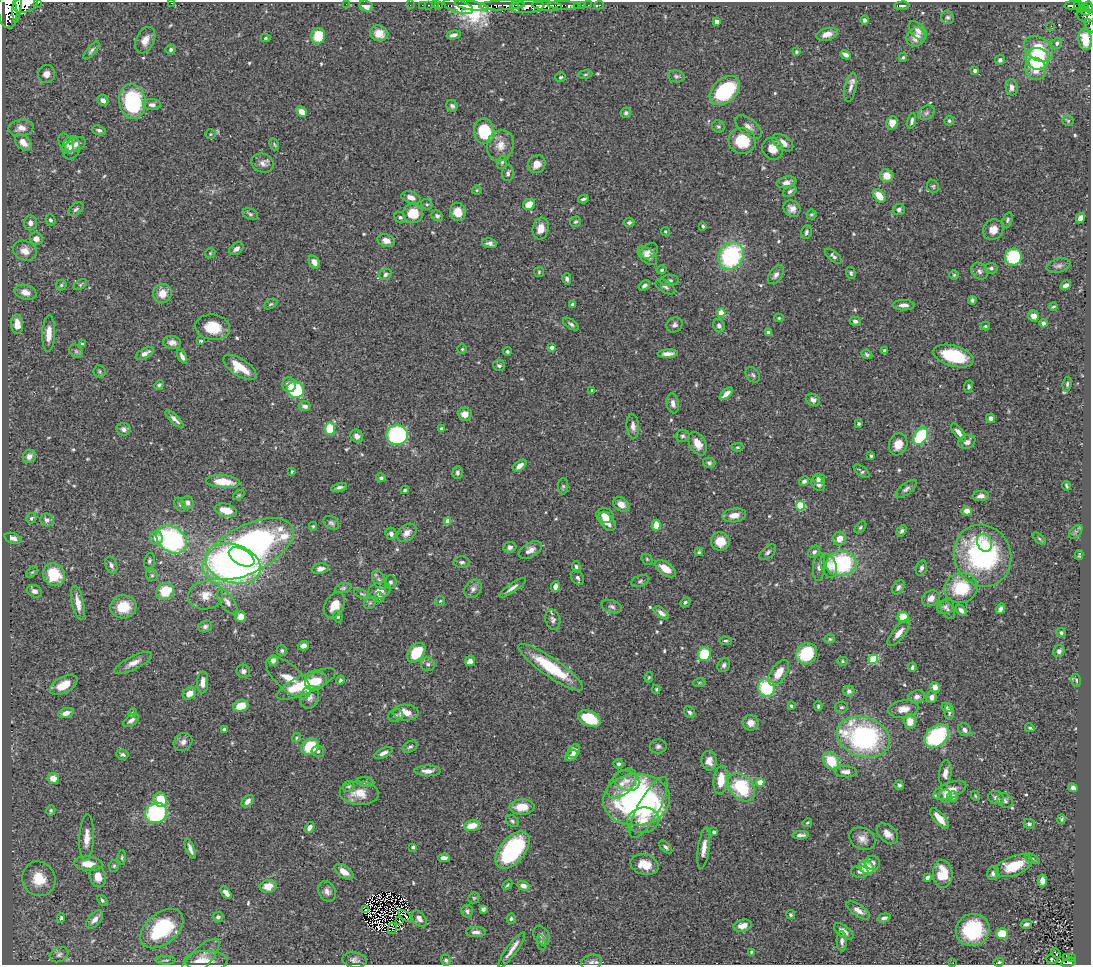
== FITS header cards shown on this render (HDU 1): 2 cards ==
NAXIS1  =                 1089
NAXIS2  =                  963

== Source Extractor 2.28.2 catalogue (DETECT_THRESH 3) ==
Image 1089 x 963 px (HDU 1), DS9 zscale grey, 1 PNG px = 1 image px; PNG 1093 x 967 px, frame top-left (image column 1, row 963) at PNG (2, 2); each listed source drawn as its Kron ellipse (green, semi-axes under 4 px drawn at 4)
Background 0.502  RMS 0.025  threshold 0.0752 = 3 sigma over >= 5 px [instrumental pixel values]
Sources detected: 578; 1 with non-positive FLUX_AUTO (blend fragments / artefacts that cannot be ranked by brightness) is neither listed nor drawn; of the other 577, the 500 brightest by FLUX_AUTO listed and drawn (77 fainter detections omitted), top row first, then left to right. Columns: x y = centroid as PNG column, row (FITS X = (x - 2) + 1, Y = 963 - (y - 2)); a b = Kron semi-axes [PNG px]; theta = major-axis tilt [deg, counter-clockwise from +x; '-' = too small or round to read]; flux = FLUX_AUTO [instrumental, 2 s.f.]
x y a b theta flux
38 3 3 2 - 100
171 3 3 2 - 3.1
25 4 13 8 21 1800
346 4 2 2 - 10
410 5 2 2 - 8.3
422 5 2 2 - 10
428 5 3 2 - 6.8
435 5 2 2 - 7.4
502 5 23 5 2 770
516 5 3 3 - 50000
564 5 16 3 -2 350
578 5 3 3 - 24
582 5 2 2 - 2.7
588 5 2 2 - 8.1
599 5 5 2 - 13
366 6 7 5 -19 13
439 6 3 2 - 19
458 6 15 6 -18 1400
471 6 17 4 -9 1800
547 6 15 4 -4 1200
902 6 7 3 2 3.7
1072 6 8 3 3 190
1079 6 7 3 -64 94
17 7 16 4 84 1400
527 7 17 6 4 1300
1089 7 6 3 -72 370
1085 8 3 3 - 33
7 11 17 9 -85 2800
1085 11 4 3 - 85
1086 15 9 7 -22 290
948 17 7 6 - 4.1
864 20 4 4 - 3.4
717 22 4 4 - 21
1090 25 7 3 -64 20
1051 26 3 2 - 2.9
918 31 11 6 -46 9.7
379 33 9 8 - 22
827 34 11 6 14 13
453 35 7 4 11 6.3
318 36 8 7 - 50
916 37 10 9 - 19
265 38 5 4 - 2.6
1085 39 11 6 -83 40
145 40 14 9 65 16
1057 43 6 5 - 4.3
171 49 5 5 - 4.1
1038 49 15 11 -34 48
91 50 11 4 50 4.4
796 52 4 3 - 3
845 55 6 4 -28 7.2
903 57 5 3 - 2.4
1037 59 11 10 - 120
1000 60 5 5 - 5.5
1036 69 11 10 - 25
975 70 4 3 - 4.7
46 74 9 8 - 16
585 74 7 3 9 2.3
676 76 8 6 -9 4.2
561 77 5 5 - 3.2
850 87 15 6 77 9.8
1012 87 8 6 -85 9.2
725 90 17 11 41 160
103 100 6 5 - 8.4
132 101 17 13 -81 170
152 105 9 5 -1 6.8
452 106 6 5 - 4.3
301 112 5 4 - 14
626 113 5 5 - 3.7
926 113 9 6 33 5.7
912 121 8 4 79 4.7
949 121 5 5 - 3.1
1068 121 5 5 - 2.5
892 123 7 6 - 14
718 126 6 6 - 3.3
748 127 16 8 -38 11
21 128 12 8 8 11
99 130 7 4 -19 4.5
484 131 12 10 -87 81
210 134 5 4 - 2.1
742 141 13 13 - 57
23 142 10 6 -44 16
66 143 10 6 -62 7
783 143 12 7 -33 13
75 144 11 6 23 9.3
274 144 6 3 -61 2.4
500 145 16 13 73 22
71 148 11 9 80 13
773 149 11 10 - 18
502 162 7 5 74 3.1
263 163 11 9 -23 9.7
537 164 9 8 - 17
508 173 8 6 83 4.6
887 176 7 6 - 23
786 182 10 5 12 9.5
933 186 7 6 - 3
477 190 5 5 - 2.6
790 191 7 4 33 4.1
879 196 8 5 -50 27
411 198 10 6 -18 11
583 199 5 3 - 3.3
427 204 6 5 - 2.3
529 204 6 5 - 22
76 209 9 5 38 4.2
792 209 9 7 -38 10
899 209 6 5 - 4.6
458 212 9 8 - 22
413 213 10 9 - 42
250 214 8 5 -21 3.6
811 214 5 5 - 2.6
437 216 6 5 - 4.6
400 217 6 5 - 3.6
1080 218 5 4 - 9.2
50 220 6 5 - 3.5
1008 220 7 5 69 3.5
575 222 6 5 - 3
629 222 5 4 - 3.8
30 223 7 6 - 7.3
703 226 4 4 - 2.5
541 229 11 8 78 15
993 230 11 9 46 15
665 231 4 4 - 2.3
806 232 7 5 75 3.9
36 239 6 6 - 11
386 240 9 6 -18 11
490 243 7 4 -8 5.6
236 249 8 5 36 7.7
25 251 12 9 -23 16
649 251 9 6 33 6.3
210 253 5 4 - 2.2
647 256 11 6 -43 12
731 256 14 12 55 210
833 256 10 5 -39 4.6
1013 257 8 8 - 100
314 262 7 5 -57 12
1059 266 12 7 16 6.5
991 268 6 5 - 3.7
662 270 5 4 - 2.7
979 271 9 7 -46 6.3
539 272 5 5 - 2.2
851 273 6 4 -73 3
385 274 6 5 - 4.5
776 275 11 6 54 8.1
954 275 5 5 - 2.3
567 279 6 4 -77 4.3
669 281 9 5 4 5.7
61 285 5 5 - 2.4
80 285 7 4 33 2.6
644 285 6 4 36 4.6
1066 285 5 4 - 6.5
665 287 11 6 -31 5.7
25 292 11 7 -17 16
162 293 9 9 - 20
972 300 4 4 - 4
271 304 7 4 26 2.7
573 305 4 4 - 5
903 305 11 5 1 9.4
1053 307 4 3 - 2.3
721 313 4 4 - 37
1034 316 6 5 - 12
779 318 5 4 - 2.3
855 321 5 4 - 5.8
1043 323 4 4 - 6.4
17 324 10 6 -87 22
571 324 9 4 -34 4.5
675 325 8 7 - 5.8
719 326 7 5 -64 6.5
985 326 4 4 - 2.5
213 327 17 12 -7 47
768 332 4 3 - 7.3
49 334 18 6 87 22
201 341 4 3 - 2.3
172 342 9 6 -8 9.6
82 344 3 3 - 2.7
552 347 4 3 - 8.6
462 349 4 4 - 2.4
76 351 7 5 -45 3.9
507 351 4 4 - 2.7
885 351 4 3 - 5.6
145 354 10 5 28 11
668 354 10 4 3 9.3
867 354 6 4 -24 3.3
182 356 7 4 -62 6.2
954 356 21 10 -17 100
499 366 6 5 - 4.5
240 367 19 8 -34 38
100 371 6 6 - 2.8
753 375 8 6 -53 4
1067 384 7 4 82 3.2
159 385 5 4 - 3.1
289 385 7 7 - 11
968 386 6 4 82 3
295 390 8 8 - 100
592 390 4 3 - 2.5
726 394 8 4 40 12
813 400 7 5 -25 6.5
673 403 10 6 -80 7.9
305 406 6 5 - 7.6
465 414 7 6 - 15
991 418 4 4 - 7.7
174 419 12 4 -43 7.7
859 424 4 3 - 2.9
633 426 12 6 -85 9.4
123 429 7 6 - 7
330 429 6 5 - 54
441 429 4 4 - 3.9
959 432 11 4 -52 11
397 435 10 10 - 210
357 436 7 6 - 8.5
683 436 7 6 - 4
921 436 9 6 56 140
967 442 8 6 20 8.9
698 444 12 8 -61 19
898 444 11 9 71 22
737 447 6 4 0 2.4
29 456 7 6 - 11
871 456 3 3 - 2.7
709 463 6 5 - 3.7
520 466 8 4 36 11
862 471 9 4 -38 3.6
292 472 3 2 - 2.1
457 472 6 5 - 4.7
381 478 5 4 - 3.5
819 479 6 5 - 6.3
804 481 5 4 - 5.3
223 482 17 6 -5 38
818 483 8 6 -57 9.1
563 486 8 5 90 3.3
1066 486 5 3 - 2.7
339 487 8 4 13 4.8
906 489 12 5 37 6
405 490 4 3 - 2.8
239 495 6 4 36 2.2
981 496 8 5 4 7.8
188 503 6 6 - 7.2
621 504 9 6 -34 15
180 505 7 5 -62 3.5
800 506 5 4 - 83
226 510 11 6 -15 26
967 511 5 4 - 10
605 515 9 7 -15 13
734 515 12 7 7 16
31 518 5 5 - 3.4
47 520 7 6 - 6
448 521 4 4 - 21
607 521 11 6 -51 19
331 523 8 6 -34 4.4
656 525 5 4 - 32
313 526 4 3 - 2.1
860 527 7 4 46 3
902 531 6 4 58 4.2
1076 532 8 5 45 4
407 533 11 7 42 14
391 534 6 5 - 6.4
13 538 9 5 -19 9.1
156 538 7 6 - 15
172 539 17 12 -37 300
840 539 7 6 - 16
1039 539 8 4 -40 2.8
720 541 9 9 - 27
985 543 9 7 -64 9.7
510 547 6 5 - 5.6
248 549 50 23 27 760
530 550 13 7 29 11
699 552 4 3 - 2.5
768 552 10 5 40 5.1
814 552 7 5 47 4.7
1079 555 5 2 - 2.2
982 556 31 28 -68 250
242 557 14 7 -29 230
647 559 6 5 - 2.4
149 561 8 5 75 3.9
462 562 8 5 -3 4.8
233 564 28 19 -18 740
841 564 15 12 5 180
111 565 9 5 -70 5.7
829 566 12 7 -72 13
576 567 6 4 -73 4.1
819 567 14 6 84 7.9
921 568 8 5 74 4.3
320 569 8 5 9 9.3
665 569 12 6 -35 22
32 572 7 4 43 2.4
54 574 12 10 -49 61
152 575 6 5 - 2.8
577 578 8 6 -57 5.8
379 580 10 6 -60 6
640 581 9 5 17 4.2
390 582 7 6 - 4
555 587 5 4 - 10
898 587 8 5 53 5.9
343 588 8 5 15 3.4
512 588 16 4 35 7.8
961 588 17 15 11 74
473 589 10 7 51 7.8
34 591 8 6 -21 7.2
165 591 9 8 - 49
379 591 11 8 18 15
362 594 9 4 -21 2.8
205 595 17 14 9 24
380 597 5 4 - 3.7
931 598 9 7 34 12
440 601 5 5 - 2.3
227 602 14 7 -54 10
685 602 6 4 45 3.3
78 603 17 6 -79 19
370 603 6 5 - 3.2
334 605 13 9 60 24
123 607 13 11 7 39
612 607 10 6 -17 5.4
945 607 9 7 30 5.5
1000 609 5 4 - 5.8
948 610 10 6 -62 5.6
961 610 6 4 -48 6.3
661 613 9 5 -37 8.3
241 617 5 5 - 18
338 617 6 4 -78 2.7
903 617 6 5 - 35
553 620 10 7 -76 6.9
205 627 7 5 15 5.2
899 633 16 6 51 15
1061 633 5 4 - 3.6
830 639 5 4 - 2.7
725 641 6 4 -5 2.9
303 646 5 4 - 7.7
282 651 5 5 - 3
1059 651 6 5 - 5.5
416 653 11 7 51 63
704 654 7 6 - 63
807 654 11 10 - 85
873 659 5 4 - 93
273 660 5 4 - 7.2
470 661 5 5 - 8.3
843 661 5 4 - 2.2
133 663 20 7 26 14
428 664 7 6 - 5.4
724 665 7 6 - 5.3
551 667 39 9 -34 93
912 667 4 3 - 3.6
243 671 7 6 - 5.8
779 673 14 7 56 27
649 677 5 4 - 2.1
288 678 28 12 -42 37
340 680 5 4 - 3.5
1076 680 7 4 -78 3.4
316 681 11 8 24 26
203 682 11 5 88 13
699 683 6 4 19 2.3
306 684 32 9 24 87
64 685 15 8 29 30
935 687 5 5 - 10
766 688 9 8 - 110
656 689 4 3 - 2.1
849 691 5 5 - 5.2
189 693 7 6 - 17
310 697 11 9 72 11
917 697 8 6 13 7.5
932 697 6 5 - 7.9
241 706 8 5 16 34
791 706 3 3 - 3.3
818 706 5 3 - 2.6
841 707 6 5 - 3.2
947 707 5 4 - 2.3
903 709 15 8 9 18
949 711 8 4 -86 5.5
690 712 6 5 - 4.6
66 713 8 5 16 11
132 713 4 4 - 2.8
406 713 13 8 -1 23
396 716 7 6 - 4.4
589 718 12 7 -24 71
131 720 9 5 36 7
910 721 7 6 - 20
750 723 8 8 - 13
1030 728 5 3 - 2.8
224 729 4 3 - 4.6
965 730 7 6 - 6.4
937 736 14 10 39 150
863 737 27 19 -18 320
296 738 5 4 - 2.6
183 742 10 8 37 8.4
658 746 8 7 - 5.5
310 747 9 7 34 70
410 747 8 5 30 4
318 751 6 5 - 4.6
574 751 7 5 63 16
383 753 10 4 25 8.4
122 754 6 5 - 4.1
572 755 7 5 35 6.8
709 761 10 7 -86 15
831 761 9 7 -50 51
618 764 5 5 - 4.6
428 771 13 5 0 11
846 772 11 5 -3 10
945 773 13 6 83 13
53 778 6 5 - 18
721 780 14 7 84 35
626 781 13 9 -22 14
366 782 9 5 -5 4.1
760 782 4 4 - 28
622 784 18 10 46 21
899 785 5 4 - 4.2
349 786 6 5 - 3.5
741 787 16 11 -47 110
1073 788 4 4 - 8.8
950 790 17 8 21 25
359 793 19 11 -2 29
946 796 6 6 - 7.1
952 796 5 5 - 9.2
975 796 5 4 - 2.1
996 798 8 6 -13 6
160 800 7 6 - 41
636 800 33 25 5 440
248 801 7 5 48 9.5
1005 801 8 7 - 5.1
522 807 12 7 3 32
649 808 34 10 61 71
51 810 5 4 - 3
156 813 11 10 - 190
940 818 13 5 -48 25
1062 819 5 4 - 2.7
643 820 16 13 9 31
512 821 7 5 -43 3.8
807 823 5 4 - 2.4
1029 824 6 5 - 3.9
472 826 8 5 14 31
309 828 6 4 55 6.8
714 832 4 4 - 4.1
887 834 12 8 -43 14
801 835 8 3 3 6.7
87 838 23 7 87 19
862 839 14 10 -29 13
413 847 4 3 - 3.6
666 847 8 4 -45 3.8
704 848 21 6 82 17
190 849 10 4 -69 8.1
512 850 22 12 50 180
122 858 7 4 89 3
444 858 6 4 1 8
1032 859 8 4 -25 3.4
873 863 7 7 - 6.3
88 864 14 7 -5 22
644 865 14 10 -15 29
114 866 6 5 - 2.7
1014 866 19 9 20 54
867 867 8 6 -28 44
344 872 11 6 -34 17
860 872 9 6 -4 5.6
993 873 7 6 - 6.8
943 874 14 10 -87 43
98 877 11 8 -74 20
927 877 4 3 - 4.6
39 879 17 16 - 42
1042 881 6 4 85 10
507 885 6 3 48 2.1
268 886 8 6 11 19
523 886 6 4 -17 11
327 891 11 8 -58 8.7
226 893 7 4 -51 9.8
474 898 6 5 - 2.3
102 900 6 4 -52 3.3
366 909 3 2 - 2.6
483 909 4 4 - 5.8
858 910 14 5 -34 11
467 911 6 5 - 4.5
791 915 5 4 - 2.9
405 916 8 3 -39 4.3
218 917 5 5 - 4.7
61 918 5 3 - 3.2
884 918 6 4 17 5.9
419 919 9 6 -51 8
511 919 5 4 - 3
95 920 11 6 48 9.9
400 921 2 2 - 2.3
1026 924 6 4 13 4.6
743 926 9 6 14 15
392 928 6 2 84 2.3
162 929 24 15 39 110
973 930 17 16 - 130
844 931 11 5 -37 10
476 932 10 5 -3 8
1002 934 6 5 - 45
542 936 10 7 -56 6.6
842 941 10 5 -89 6.7
541 943 7 3 -81 2.8
512 950 21 5 54 14
751 952 3 3 - 2.3
1056 953 6 3 -56 7.2
59 955 10 7 27 6.1
1067 957 3 2 - 8
1071 957 2 2 - 7.4
1052 959 5 2 - 2.3
166 960 10 4 -2 3.1
354 960 12 7 -7 6.9
446 960 6 5 - 3.3
199 961 28 10 48 19
206 961 21 10 0 17
592 962 10 7 12 6.8
999 962 5 3 - 2.5
1069 962 8 4 13 62
953 963 3 2 - 2.4
At the frame edge (FLAGS 8, measured only in part): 8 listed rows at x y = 38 3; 171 3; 25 4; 1089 7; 1090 25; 1085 39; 1069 962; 953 963
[77 fainter detections neither listed nor drawn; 1 non-positive-flux detection neither listed nor drawn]